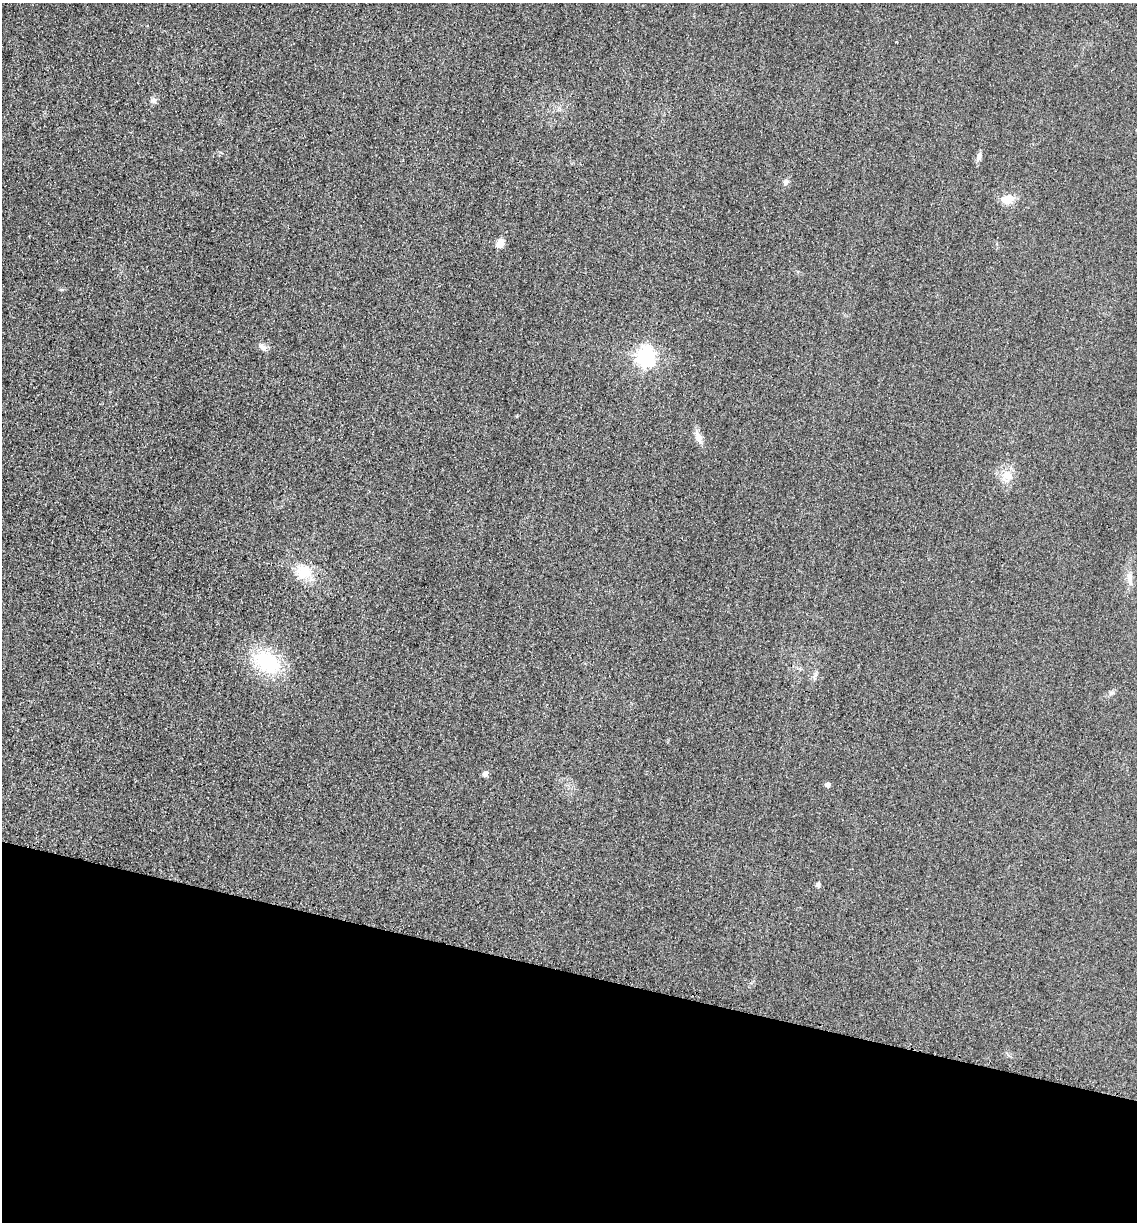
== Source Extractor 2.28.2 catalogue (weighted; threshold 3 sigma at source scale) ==
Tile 15 of 4 x 4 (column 3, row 4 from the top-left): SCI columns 2528-3662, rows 20-1239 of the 4939 x 4919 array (HDU 1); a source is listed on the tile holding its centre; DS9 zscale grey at full resolution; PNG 1139 x 1224 px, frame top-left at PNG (2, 3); no overlay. Shown black and unused: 21% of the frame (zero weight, under 3 of 4 exposures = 3% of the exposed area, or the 3 px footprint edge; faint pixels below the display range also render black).
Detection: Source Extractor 2.28.2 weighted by HDU 2 'WHT'; one run over the whole footprint, this tile lists its part. Background 0.0863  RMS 0.018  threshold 0.0816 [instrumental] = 3 sigma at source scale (4.5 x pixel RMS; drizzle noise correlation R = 1.50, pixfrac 1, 0.05/0.05 arcsec/px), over >= 5 px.
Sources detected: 16; all 16 listed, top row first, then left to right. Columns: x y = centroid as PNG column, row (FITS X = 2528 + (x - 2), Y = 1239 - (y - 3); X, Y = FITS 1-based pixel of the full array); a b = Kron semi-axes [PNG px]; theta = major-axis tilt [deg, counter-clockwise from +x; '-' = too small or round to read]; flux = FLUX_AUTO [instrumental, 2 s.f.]
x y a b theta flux
154 100 8 8 - 6.1
979 156 10 6 75 6.1
786 182 8 6 89 5.5
1007 199 17 12 8 20
500 243 7 5 55 32
262 347 13 6 -33 7.3
646 357 8 7 - 780
698 437 19 7 -70 13
1007 475 15 12 -54 21
304 572 20 18 -28 42
1130 578 22 7 -84 15
267 662 27 18 -37 140
1111 693 8 6 20 4.5
485 774 6 6 - 6.7
828 785 4 4 - 8.2
818 885 7 5 -89 4.2